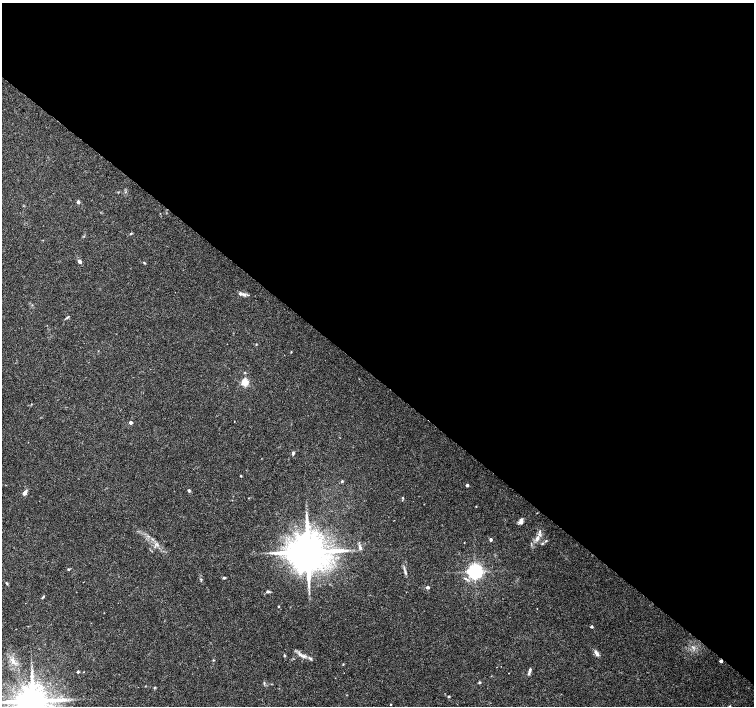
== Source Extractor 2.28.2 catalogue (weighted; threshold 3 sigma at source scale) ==
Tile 3 of 4 x 4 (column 3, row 1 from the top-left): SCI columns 3005-4507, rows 4391-5798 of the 6018 x 6031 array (HDU 1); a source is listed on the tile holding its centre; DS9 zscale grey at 2 x 2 block average (1 PNG px = mean of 2 x 2 image px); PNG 756 x 708 px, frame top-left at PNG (2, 3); no overlay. Shown black and unused: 54% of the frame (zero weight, under 3 of 6 exposures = <1% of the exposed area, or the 3 px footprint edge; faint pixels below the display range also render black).
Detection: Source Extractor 2.28.2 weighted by HDU 2 'WHT'; one run over the whole footprint, this tile lists its part. Background 0.0352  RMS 0.0021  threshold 0.00877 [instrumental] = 3 sigma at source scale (4.09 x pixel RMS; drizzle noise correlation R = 1.36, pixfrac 0.8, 0.0396/0.0396 arcsec/px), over >= 5 px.
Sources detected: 57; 2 inside a brighter listed object's ellipse — not listed separately; the other 55 listed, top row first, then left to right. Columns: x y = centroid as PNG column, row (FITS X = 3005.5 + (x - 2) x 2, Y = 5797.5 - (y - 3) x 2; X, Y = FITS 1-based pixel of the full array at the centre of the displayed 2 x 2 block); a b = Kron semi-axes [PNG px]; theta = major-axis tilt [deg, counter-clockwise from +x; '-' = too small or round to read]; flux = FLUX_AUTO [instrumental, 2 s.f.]
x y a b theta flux
78 202 2 2 - 2.3
130 234 3 2 - 0.38
80 262 5 3 - 1.4
144 263 4 2 - 0.37
241 294 11 4 -16 1.9
68 317 4 2 - 0.38
256 344 3 2 - 0.27
291 352 3 2 - 0.27
245 372 3 2 - 0.29
244 382 3 3 - 19
234 421 2 2 - 0.17
131 423 2 2 - 2.1
293 453 4 3 - 0.94
241 476 2 2 - 0.28
342 481 3 3 - 0.54
467 485 2 2 - 1.6
189 490 3 2 - 0.99
25 493 5 3 - 2.1
403 498 3 3 - 0.39
476 506 2 2 - 0.3
537 513 2 2 - 0.15
521 521 6 4 88 1.7
537 538 8 5 70 2.2
491 539 2 2 - 1.3
546 541 3 2 - 0.38
464 542 2 2 - 0.21
360 548 7 4 -71 1.2
308 552 9 9 - 1900
68 569 3 3 - 0.43
475 571 4 4 - 200
405 573 5 3 - 0.74
224 578 4 3 - 0.59
201 579 5 3 - 0.54
7 583 4 3 - 0.5
428 587 2 2 - 2
268 591 5 3 - 0.73
43 597 5 2 - 0.46
278 606 2 2 - 0.4
591 626 2 2 - 1.1
596 653 10 4 -55 1.5
285 655 4 3 - 0.46
302 656 13 4 -25 2.5
13 661 7 5 88 2.1
721 661 2 2 - 1.9
343 664 3 2 - 0.29
530 670 7 3 69 0.86
78 672 2 2 - 0.8
83 672 2 2 - 0.2
508 673 2 2 - 0.14
264 683 3 3 - 0.38
479 683 4 3 - 0.45
449 696 2 2 - 0.7
33 701 8 7 - 1400
391 704 2 2 - 0.3
730 706 3 3 - 0.52
Overlapping masked pixels (flux is a lower limit): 1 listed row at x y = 721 661
Isophote crosses this tile's border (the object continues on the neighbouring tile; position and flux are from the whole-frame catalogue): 2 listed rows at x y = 33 701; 730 706
Diffuse or blended objects may show on this block-average render without a row.